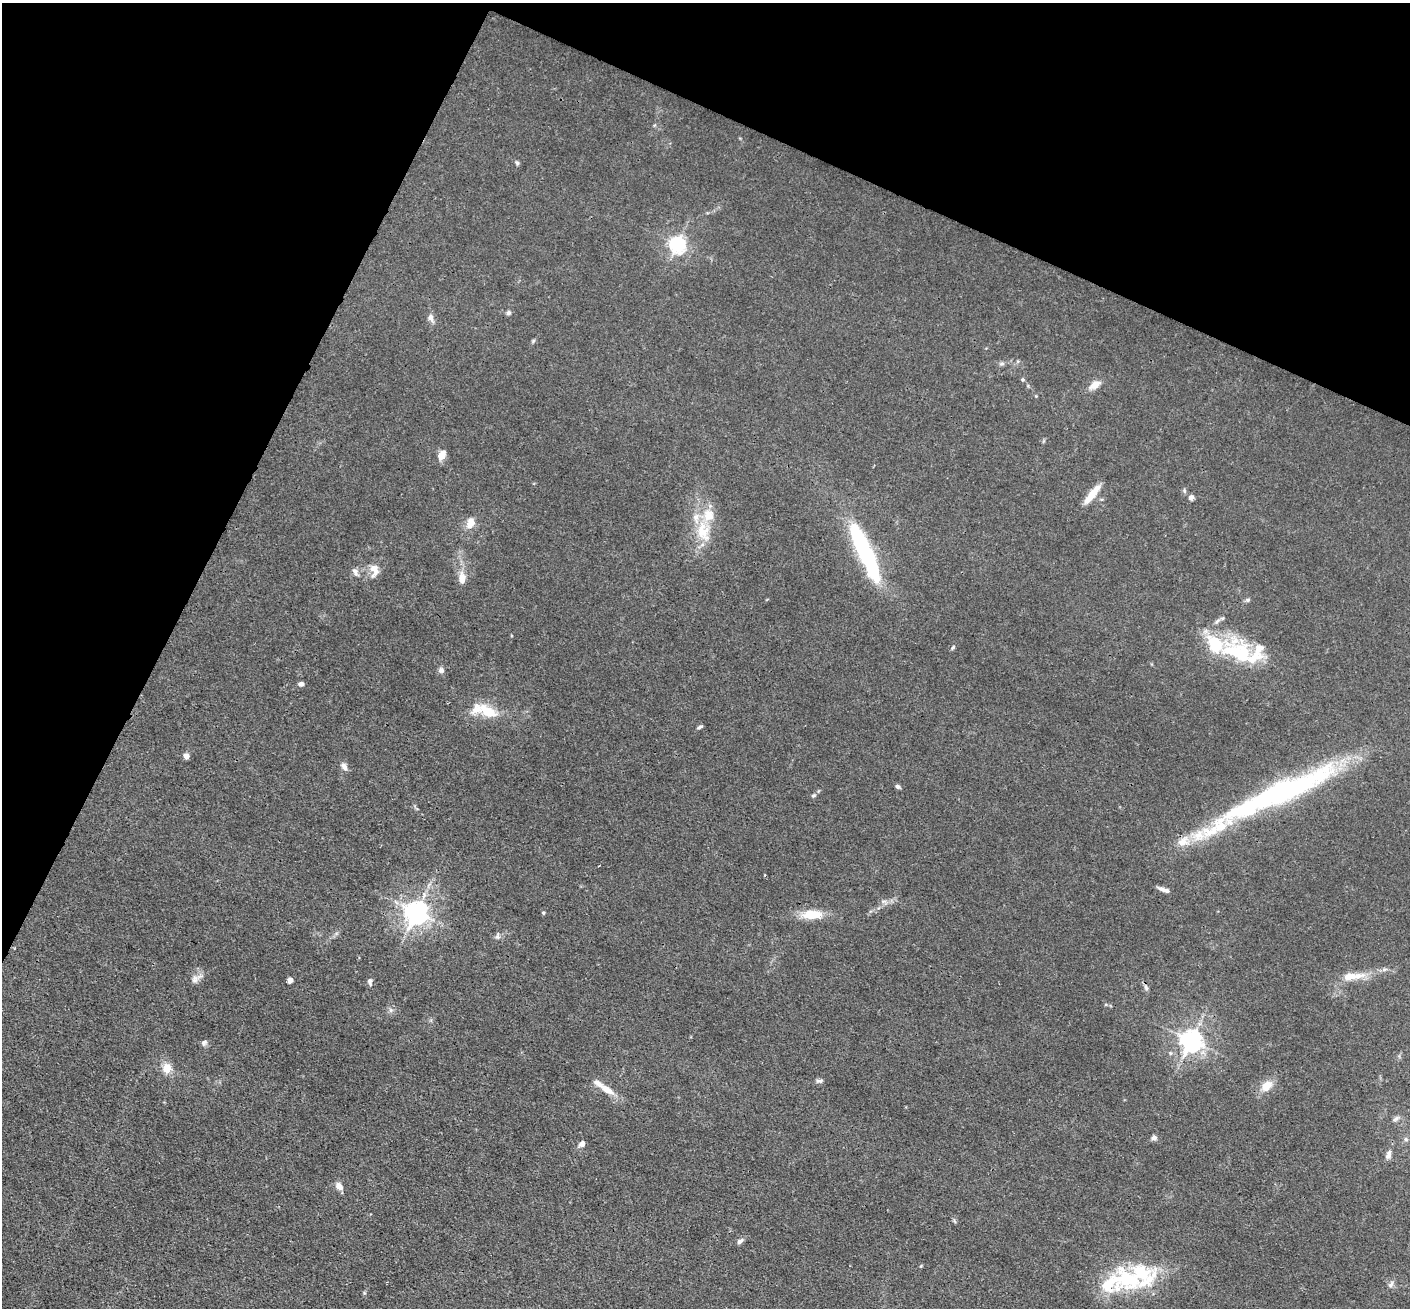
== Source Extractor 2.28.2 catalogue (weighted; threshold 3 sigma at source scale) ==
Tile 2 of 4 x 4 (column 2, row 1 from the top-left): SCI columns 1410-2817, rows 4199-5504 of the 5635 x 5648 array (HDU 1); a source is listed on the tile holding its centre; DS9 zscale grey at full resolution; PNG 1412 x 1310 px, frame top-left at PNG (2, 3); no overlay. Shown black and unused: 24% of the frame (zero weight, under 3 of 4 exposures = <1% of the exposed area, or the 3 px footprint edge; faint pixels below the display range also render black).
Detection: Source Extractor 2.28.2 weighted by HDU 2 'WHT'; one run over the whole footprint, this tile lists its part. Background 0.016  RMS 0.003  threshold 0.0135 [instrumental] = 3 sigma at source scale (4.5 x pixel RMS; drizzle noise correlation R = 1.50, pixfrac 1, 0.05/0.05 arcsec/px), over >= 5 px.
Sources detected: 74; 3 inside a brighter object's white glare — not listed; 12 inside a brighter listed object's ellipse — not listed separately; the other 59 listed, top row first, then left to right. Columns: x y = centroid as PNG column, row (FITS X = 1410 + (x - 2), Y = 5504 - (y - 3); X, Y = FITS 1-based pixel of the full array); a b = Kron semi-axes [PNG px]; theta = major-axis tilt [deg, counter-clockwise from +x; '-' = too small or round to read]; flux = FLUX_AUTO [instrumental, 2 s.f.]
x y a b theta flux
517 163 6 5 - 0.53
677 244 6 6 - 110
508 313 6 5 - 0.8
431 318 13 7 -71 1.5
533 341 7 4 46 0.48
1001 364 8 5 6 0.73
1023 379 6 4 -37 0.42
1095 385 14 8 32 3
1036 396 4 4 - 0.26
442 455 12 8 59 2.7
1092 494 26 7 52 5.4
1191 497 7 6 - 0.96
471 523 13 9 70 3.3
703 532 32 18 -76 11
872 568 36 16 -72 18
374 570 19 11 -85 3
355 572 11 6 -62 1.3
462 578 15 9 -87 3.1
1248 600 7 5 18 0.64
953 647 7 4 43 0.49
1238 652 56 31 -20 25
441 670 8 7 - 1
301 684 6 5 - 1
488 712 23 12 -26 8.3
700 727 7 4 31 0.63
186 756 6 6 - 1.4
344 767 10 6 -58 1.6
898 786 6 4 -26 0.78
1279 793 136 19 24 92
813 795 6 5 - 0.55
1164 890 13 4 -18 1.6
883 901 9 3 6 0.76
416 912 7 7 - 290
543 913 5 4 - 0.41
812 914 26 11 0 6.9
497 937 6 5 - 0.72
1358 976 24 9 10 4.6
196 978 18 8 32 2
290 980 4 4 - 3
370 981 8 6 84 0.92
1146 988 9 5 -63 0.85
391 1010 7 4 -90 0.69
1191 1040 7 7 - 230
204 1043 8 7 - 0.89
167 1068 12 11 - 3.7
819 1081 10 5 3 0.81
1266 1086 15 11 39 4.3
607 1089 21 9 -32 4
1396 1119 11 5 36 0.96
1154 1137 7 7 - 0.97
1406 1139 7 5 -24 0.67
582 1144 7 6 - 1.5
1388 1155 11 6 76 1.6
339 1186 11 8 -46 1.9
740 1241 9 5 35 1.1
1142 1274 40 31 -30 22
1109 1284 40 21 56 13
1391 1284 11 5 59 0.97
364 1293 6 3 72 0.37
Overlapping masked pixels (flux is a lower limit): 1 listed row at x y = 1279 793